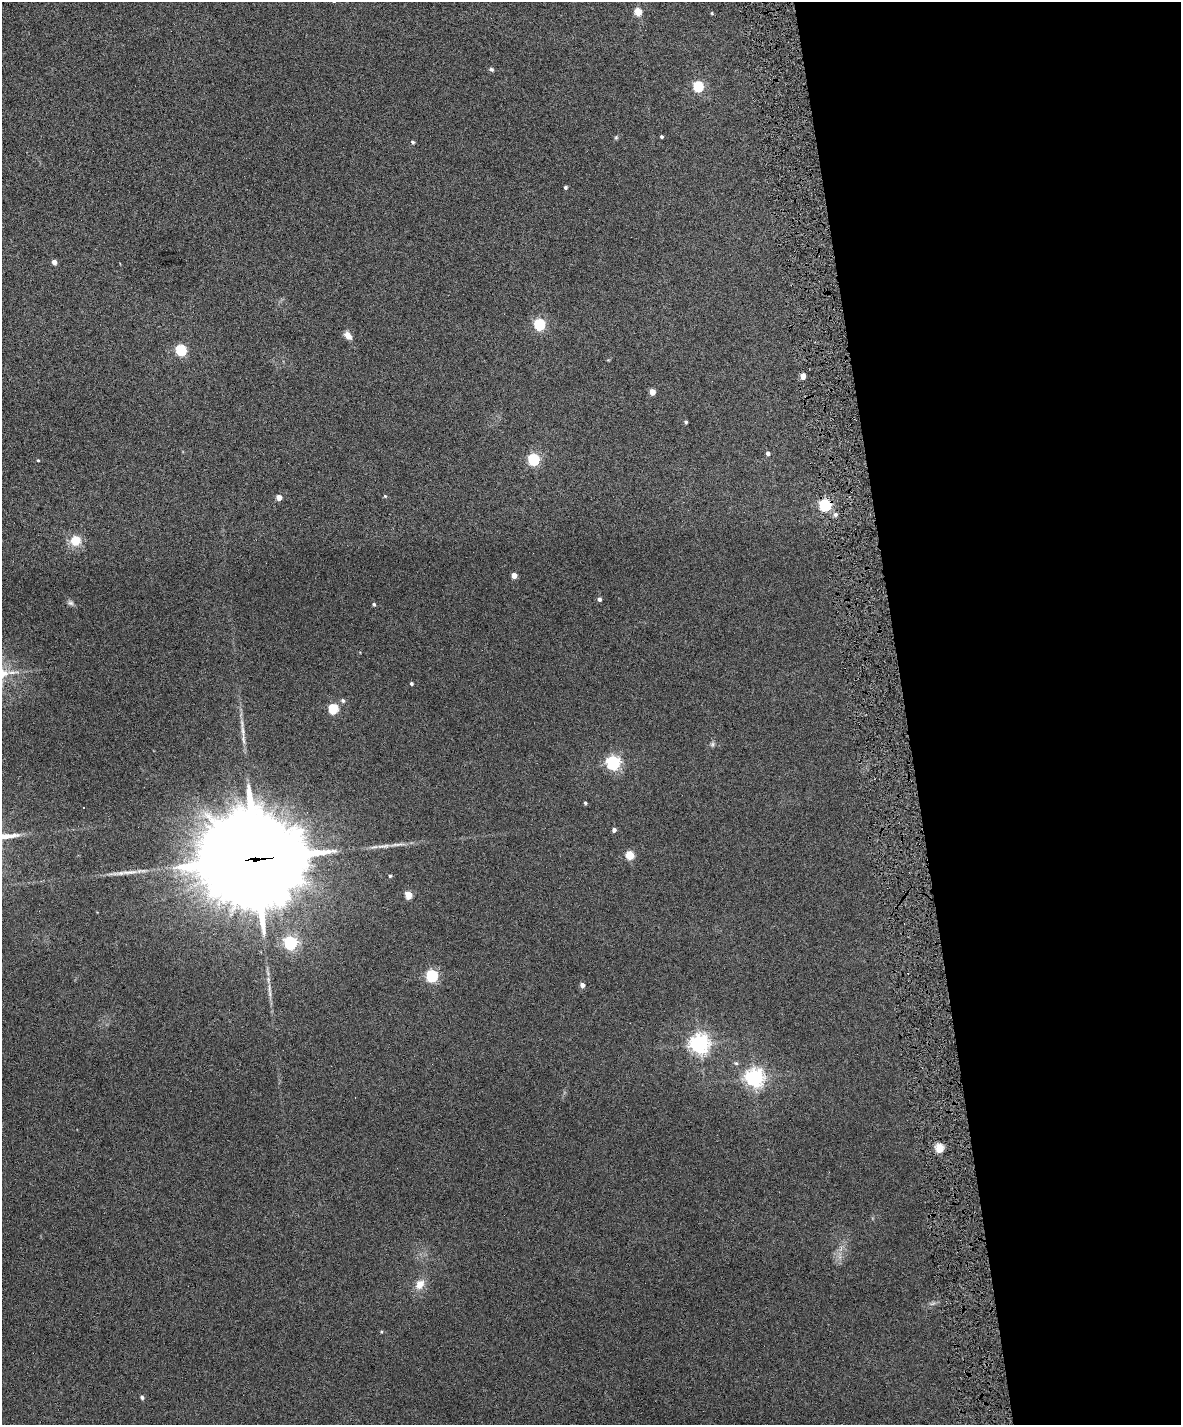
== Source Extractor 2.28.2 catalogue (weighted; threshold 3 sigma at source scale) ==
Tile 8 of 4 x 3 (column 4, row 2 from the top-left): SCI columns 3539-4717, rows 1560-2982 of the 4717 x 4648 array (HDU 1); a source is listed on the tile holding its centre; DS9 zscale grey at full resolution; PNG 1183 x 1427 px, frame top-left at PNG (2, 2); no overlay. Shown black and unused: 24% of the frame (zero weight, under 6 of 12 exposures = <1% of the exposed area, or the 3 px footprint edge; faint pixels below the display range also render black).
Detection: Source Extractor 2.28.2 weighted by HDU 2 'WHT'; one run over the whole footprint, this tile lists its part. Background 0.0853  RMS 0.0036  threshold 0.0149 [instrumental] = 3 sigma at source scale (4.09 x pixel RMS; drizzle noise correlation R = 1.36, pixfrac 0.8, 0.05/0.05 arcsec/px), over >= 5 px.
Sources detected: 56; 1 too faint to see at this stretch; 3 cosmic-ray / hot-pixel residue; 4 long thin detections or spike segments (spike, bleed or trail) — not listed; the other 48 listed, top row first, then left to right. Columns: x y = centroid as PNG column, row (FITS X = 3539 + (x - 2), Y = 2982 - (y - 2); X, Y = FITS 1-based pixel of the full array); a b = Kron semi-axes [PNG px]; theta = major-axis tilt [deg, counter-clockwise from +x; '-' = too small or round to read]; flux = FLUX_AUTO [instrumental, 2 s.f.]
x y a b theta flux
638 11 5 5 - 8.8
712 13 4 4 - 0.33
491 69 7 5 -32 0.63
698 86 6 5 - 29
616 137 5 5 - 0.43
661 137 3 3 - 0.59
413 142 5 4 - 0.62
565 187 3 3 - 0.7
54 262 4 4 - 1.8
539 324 5 5 - 37
348 335 10 6 -53 2.4
181 350 6 5 - 33
803 376 4 4 - 4.8
652 392 4 4 - 4.2
686 422 4 4 - 0.56
768 453 4 4 - 1.1
534 459 5 5 - 45
38 460 4 3 - 0.3
385 496 4 4 - 0.38
279 497 4 4 - 3.3
825 505 5 5 - 46
835 514 5 5 - 0.97
75 540 14 13 - 5.3
514 575 4 4 - 2.9
599 599 5 4 - 0.98
70 603 8 7 - 0.86
374 604 4 4 - 0.53
411 683 4 3 - 0.58
343 700 5 5 - 0.73
333 709 5 5 - 21
712 744 7 6 - 0.7
613 762 6 6 - 80
585 803 4 4 - 0.52
614 830 4 4 - 1.1
630 855 5 5 - 13
256 859 37 30 -4 6700
390 876 4 4 - 0.49
408 895 5 4 - 8.2
290 943 6 5 - 63
432 976 6 5 - 44
582 985 5 4 - 1.5
699 1043 7 7 - 180
754 1078 7 6 - 160
939 1148 5 4 - 13
840 1257 7 6 - 1.2
420 1284 13 10 52 3.6
381 1332 4 4 - 0.32
142 1397 5 4 - 0.7
Overlapping masked pixels (flux is a lower limit): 2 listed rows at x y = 825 505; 256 859